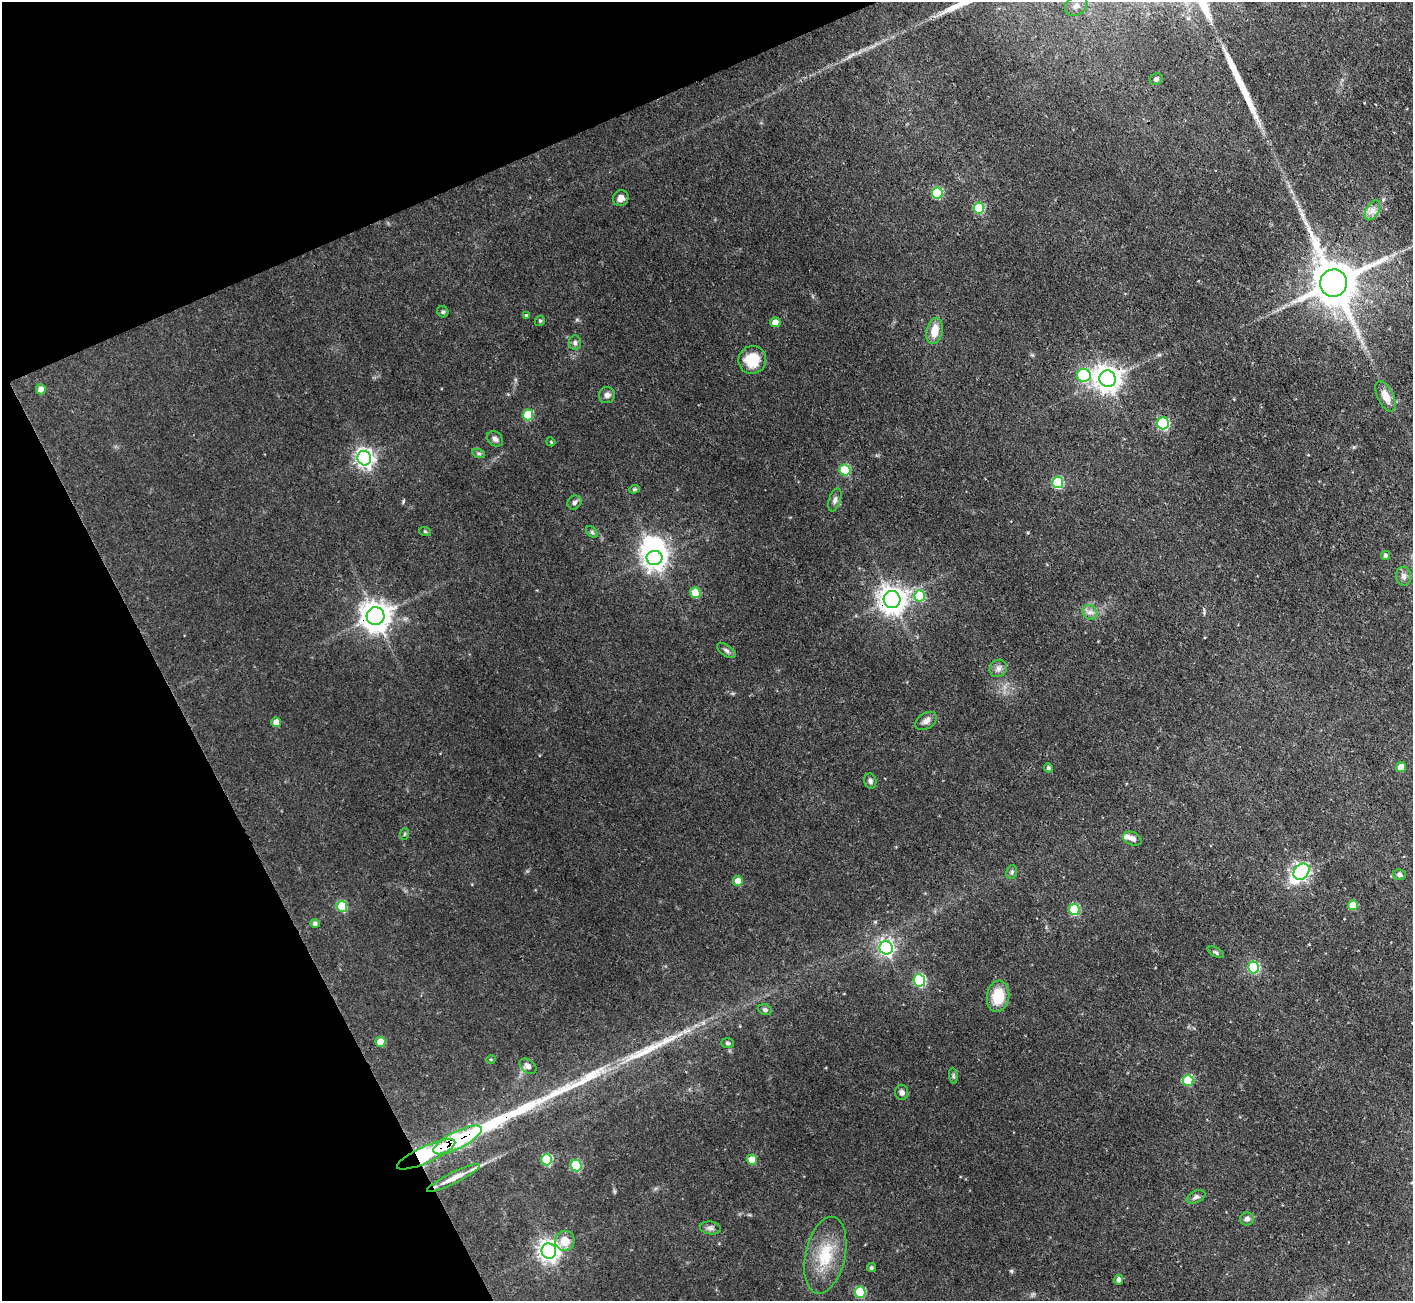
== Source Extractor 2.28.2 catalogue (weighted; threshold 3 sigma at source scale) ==
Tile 5 of 4 x 4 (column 1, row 2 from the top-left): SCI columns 2-1412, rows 2884-4182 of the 5648 x 5633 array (HDU 1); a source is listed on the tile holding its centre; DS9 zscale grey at full resolution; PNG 1415 x 1303 px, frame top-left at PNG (2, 2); each listed source drawn as its Kron ellipse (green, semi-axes under 4 px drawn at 4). Shown black and unused: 22% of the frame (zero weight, under 3 of 4 exposures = <1% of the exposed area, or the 3 px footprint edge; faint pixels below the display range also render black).
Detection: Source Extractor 2.28.2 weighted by HDU 2 'WHT'; one run over the whole footprint, this tile lists its part. Background 0.0568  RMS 0.0043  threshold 0.0194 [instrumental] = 3 sigma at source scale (4.5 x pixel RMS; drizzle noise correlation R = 1.50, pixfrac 1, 0.05/0.05 arcsec/px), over >= 5 px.
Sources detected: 91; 1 inside a brighter object's white glare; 3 long thin detections or spike segments (spike, bleed or trail) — neither listed nor drawn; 2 inside a brighter listed object's ellipse — not listed separately; the other 85 listed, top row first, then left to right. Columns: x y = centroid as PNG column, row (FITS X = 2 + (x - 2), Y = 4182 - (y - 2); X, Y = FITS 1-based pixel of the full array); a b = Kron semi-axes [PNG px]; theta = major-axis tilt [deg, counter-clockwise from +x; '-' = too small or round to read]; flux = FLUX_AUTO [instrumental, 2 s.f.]
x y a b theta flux
1076 6 12 9 30 2.9
1156 79 7 5 31 1
937 193 5 5 - 25
621 198 8 7 - 2.4
979 208 5 5 - 21
1372 210 11 6 59 2.4
1334 283 13 13 - 1700
443 312 6 5 - 0.8
526 315 4 3 - 0.89
540 321 5 4 - 0.64
775 322 5 5 - 4.2
935 331 13 8 78 5.9
575 343 7 6 - 1.1
752 360 14 13 - 11
1084 375 7 6 - 37
1108 379 8 8 - 420
41 389 5 5 - 2.7
607 395 8 8 - 1.8
1386 396 16 8 -63 4.9
528 415 5 5 - 17
1163 423 6 6 - 40
495 439 9 7 -41 1.6
551 442 4 3 - 0.37
479 454 6 4 -19 0.69
364 458 7 7 - 190
845 470 5 5 - 22
1058 482 6 5 - 31
634 489 5 4 - 0.55
835 500 12 6 72 1.6
574 502 7 6 - 1.3
425 531 6 3 -19 0.5
592 532 7 4 -46 0.71
1385 555 4 4 - 0.99
654 558 8 7 - 280
1404 576 9 7 -88 1.8
695 593 5 5 - 12
920 596 5 5 - 21
892 600 8 8 - 460
1090 612 8 6 -44 1.7
376 616 9 9 - 600
726 650 11 5 -34 1.3
998 668 9 8 - 1.9
926 721 12 7 33 2.1
276 722 5 4 - 3.9
1401 767 5 5 - 5.7
1049 768 4 4 - 0.92
870 781 7 6 - 1.2
404 834 6 3 71 0.52
1132 839 10 6 -22 2
1012 872 7 5 78 0.81
1301 872 9 7 47 120
1399 875 6 5 - 1.1
738 881 5 5 - 3.7
1353 905 5 5 - 7.9
342 906 5 5 - 18
1074 909 5 5 - 21
315 924 5 4 - 1.1
886 948 7 6 - 110
1216 952 8 4 -27 0.77
1254 967 6 5 - 36
919 980 6 6 - 44
998 996 16 11 81 12
765 1010 7 5 -23 1.2
380 1042 5 5 - 7.9
728 1043 6 5 - 0.79
491 1059 4 3 - 0.39
528 1066 9 6 -37 1.7
953 1076 8 4 -82 0.71
1188 1080 5 5 - 16
902 1092 7 6 - 1.6
457 1140 27 8 27 45
426 1154 32 8 24 44
547 1160 5 5 - 27
752 1160 5 5 - 8.8
576 1166 6 5 - 21
453 1178 29 5 26 6.1
1196 1197 10 6 25 1.3
1247 1219 7 6 - 1.5
710 1228 10 6 -7 1.5
565 1241 10 9 - 6.3
549 1251 7 7 - 270
825 1255 39 20 77 18
871 1268 5 4 - 0.72
1119 1280 5 4 - 1.7
860 1292 5 5 - 22
Overlapping masked pixels (flux is a lower limit): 5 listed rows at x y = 1108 379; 892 600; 376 616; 457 1140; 426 1154